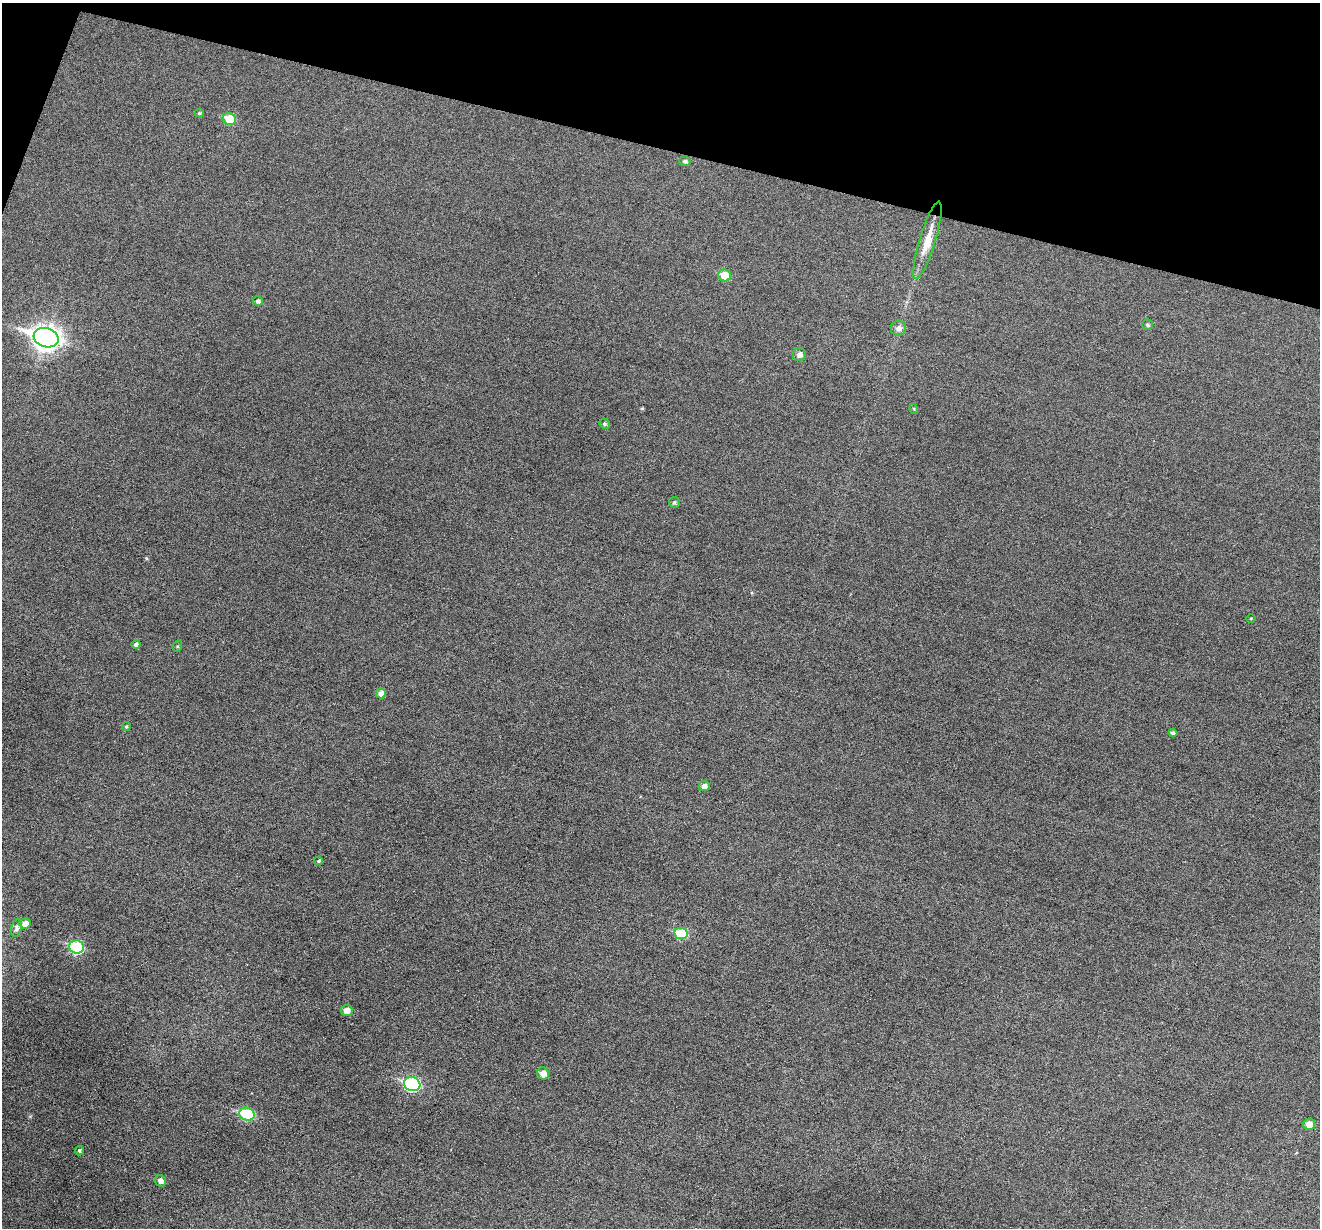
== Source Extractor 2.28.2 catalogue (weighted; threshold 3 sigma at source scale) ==
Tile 2 of 4 x 4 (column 2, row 1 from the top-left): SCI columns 1319-2636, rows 3811-5036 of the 5274 x 5294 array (HDU 1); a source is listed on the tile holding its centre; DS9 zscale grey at full resolution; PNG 1322 x 1230 px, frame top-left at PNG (2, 3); each listed source drawn as its Kron ellipse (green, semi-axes under 4 px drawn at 4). Shown black and unused: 12% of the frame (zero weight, under 3 of 6 exposures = <1% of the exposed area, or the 3 px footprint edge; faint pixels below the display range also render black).
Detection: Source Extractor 2.28.2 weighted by HDU 2 'WHT'; one run over the whole footprint, this tile lists its part. Background 0.0483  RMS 0.0059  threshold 0.0241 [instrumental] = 3 sigma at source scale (4.09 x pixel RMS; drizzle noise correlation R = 1.36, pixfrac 0.8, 0.05/0.05 arcsec/px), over >= 5 px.
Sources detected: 32; all 32 listed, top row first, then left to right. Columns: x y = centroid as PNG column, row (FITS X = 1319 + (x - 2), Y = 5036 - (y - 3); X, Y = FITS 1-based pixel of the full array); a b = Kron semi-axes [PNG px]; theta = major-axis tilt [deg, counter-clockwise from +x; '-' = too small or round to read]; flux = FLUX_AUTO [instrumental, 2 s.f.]
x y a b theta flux
199 113 4 4 - 0.77
229 119 6 6 - 14
685 161 5 4 - 1.4
927 240 40 8 73 11
725 275 6 6 - 9.7
258 301 5 5 - 1.5
1147 325 5 5 - 1
898 328 8 7 - 2.6
46 338 13 9 -17 440
799 355 6 6 - 2.5
914 409 5 3 - 0.5
605 424 5 4 - 0.93
674 502 5 5 - 1.1
1251 618 5 3 - 0.49
136 644 4 4 - 1.3
177 646 6 4 69 0.74
381 693 5 5 - 3.2
126 727 4 4 - 0.9
1173 733 4 4 - 1.5
704 786 5 5 - 2.5
319 861 4 4 - 0.89
25 923 5 5 - 3.6
16 928 9 5 76 1.6
681 934 7 5 -11 21
76 947 7 6 - 39
347 1010 6 5 - 4.1
543 1073 6 5 - 4.5
412 1084 8 7 - 72
247 1114 8 6 -16 31
1309 1124 6 5 - 5.6
79 1151 5 4 - 1.2
160 1181 6 5 - 2.9